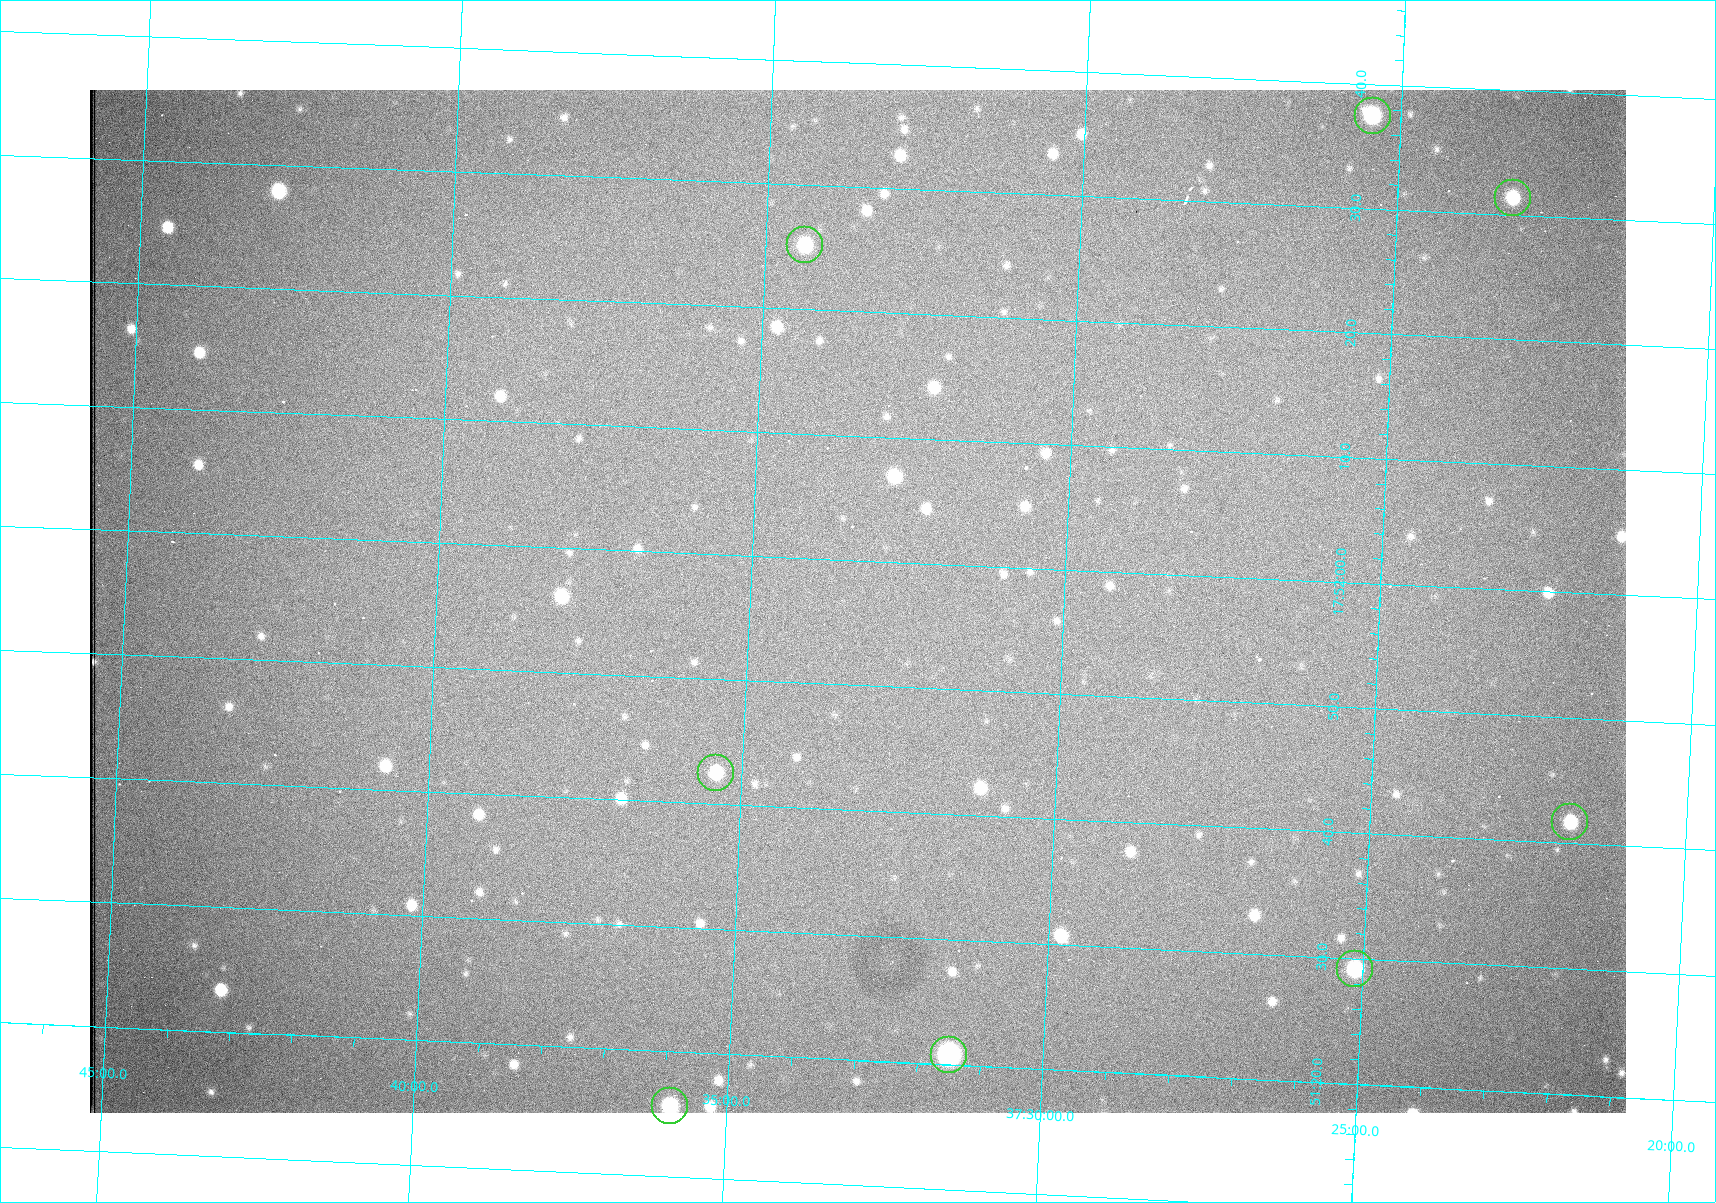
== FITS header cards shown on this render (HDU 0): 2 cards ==
NAXIS1  =                 1536 /fastest changing axis
NAXIS2  =                 1023 /next to fastest changing axis

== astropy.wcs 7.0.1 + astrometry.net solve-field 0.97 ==
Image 1536 x 1023 px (HDU 0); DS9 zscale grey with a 90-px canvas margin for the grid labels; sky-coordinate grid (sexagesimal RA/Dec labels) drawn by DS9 from the SOLVED WCS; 8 Tycho-2 reference stars matched to detected sources circled (green)
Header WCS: RA---TAN/DEC--TAN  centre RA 17:51:57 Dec +37:33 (267.99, +37.55 deg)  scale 0.958 arcsec/px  FOV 24.5' x 16.3'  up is +87 deg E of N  parity flipped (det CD > 0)
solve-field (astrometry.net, Tycho-2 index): VERIFIED the header's WCS against the Tycho-2 star catalogue (8 matches, 0 conflicts) and refined it, rather than solving blind
Solved WCS: RA---TAN-SIP/DEC--TAN-SIP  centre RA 17:51:57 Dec +37:33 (267.99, +37.55 deg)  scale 0.956 arcsec/px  FOV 24.5' x 16.3'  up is +87 deg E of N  parity flipped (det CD > 0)
The solver's refit moves the header's centre by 0.97 arcsec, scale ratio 0.998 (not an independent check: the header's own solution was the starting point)
Tycho-2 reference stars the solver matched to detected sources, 8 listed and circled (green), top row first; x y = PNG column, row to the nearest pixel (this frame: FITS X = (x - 90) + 1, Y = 1023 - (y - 90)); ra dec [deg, ICRS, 3 dp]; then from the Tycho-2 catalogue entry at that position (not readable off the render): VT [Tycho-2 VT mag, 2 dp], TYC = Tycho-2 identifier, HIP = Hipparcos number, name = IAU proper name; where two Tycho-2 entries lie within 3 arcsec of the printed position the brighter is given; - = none
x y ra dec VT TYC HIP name
1373 116 268.156 +37.424 11.25 2620-712-1 - -
1513 198 268.131 +37.386 12.62 2620-526-1 - -
805 245 268.105 +37.573 11.82 3089-995-1 - -
716 773 267.927 +37.590 11.84 3089-1137-1 - -
1570 822 267.924 +37.364 11.94 2620-391-1 - -
1355 969 267.871 +37.419 11.35 2620-812-1 - -
949 1055 267.836 +37.525 9.96 3089-889-1 - -
670 1106 267.815 +37.598 11.54 3089-1081-1 - -